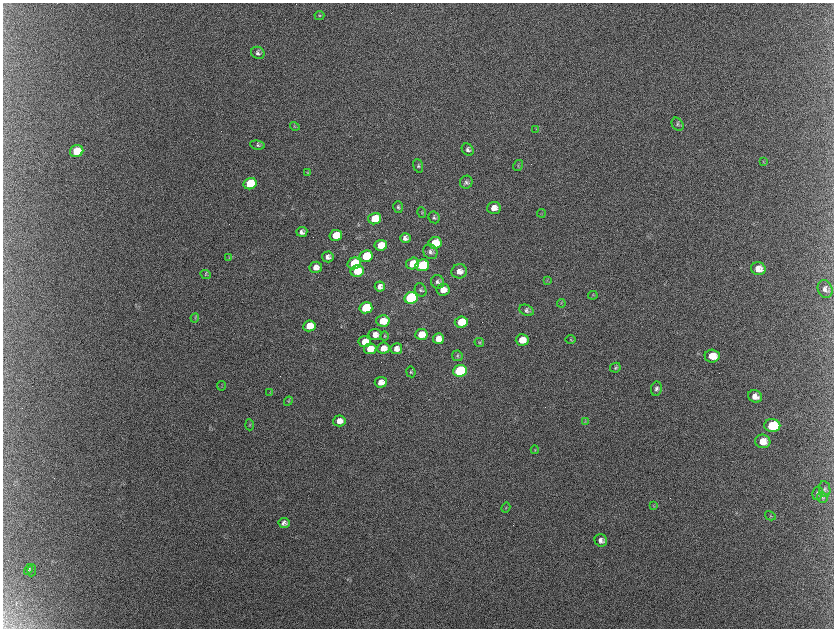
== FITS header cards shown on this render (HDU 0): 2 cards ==
NAXIS1  =                 1663 / length of data axis 1
NAXIS2  =                 1252 / length of data axis 2

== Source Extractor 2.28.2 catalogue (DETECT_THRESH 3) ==
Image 1663 x 1252 px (HDU 0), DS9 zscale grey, zoomed out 1/2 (1 PNG px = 2 x 2 image px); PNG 836 x 630 px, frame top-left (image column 2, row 1251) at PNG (3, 3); each listed source drawn as its Kron ellipse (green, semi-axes under 4 px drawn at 4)
Background 2140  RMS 32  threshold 94.5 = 3 sigma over >= 5 px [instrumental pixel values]
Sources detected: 101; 11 cannot appear on this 1/2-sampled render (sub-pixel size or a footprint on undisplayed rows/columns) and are neither listed nor drawn; the other 90 listed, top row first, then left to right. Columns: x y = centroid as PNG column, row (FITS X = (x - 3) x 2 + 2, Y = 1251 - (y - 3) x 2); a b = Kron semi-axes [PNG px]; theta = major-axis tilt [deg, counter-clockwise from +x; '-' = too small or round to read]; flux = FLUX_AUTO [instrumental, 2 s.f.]
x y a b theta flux
319 15 5 4 - 9.3e+03
258 53 7 6 - 1.9e+04
678 124 7 5 -55 1.4e+04
295 126 5 3 - 5.5e+03
536 129 3 2 - 3.8e+03
257 145 7 4 -11 1.2e+04
468 150 7 5 -50 2.2e+04
77 151 7 6 - 1.9e+05
764 161 4 3 - 5.9e+03
518 165 6 4 60 1.0e+04
418 166 7 4 -72 1.2e+04
307 172 4 3 - 5.7e+03
466 182 6 6 - 1.8e+04
250 184 6 5 - 2.6e+05
398 207 6 4 -72 1.3e+04
494 208 7 6 - 5.8e+04
422 212 5 3 - 7.0e+03
541 213 4 2 - 4.8e+03
434 217 6 5 - 1.5e+04
375 219 6 5 - 2.2e+05
302 232 5 5 - 2.3e+04
336 235 6 5 - 1.5e+05
405 238 5 5 - 2.7e+04
435 243 6 5 - 1.9e+05
381 245 6 5 - 1.2e+05
430 252 8 7 - 2.4e+04
366 256 6 5 - 3.2e+05
328 257 6 5 - 3.1e+04
229 258 3 2 - 4.1e+03
354 263 7 6 - 3.0e+05
413 263 6 6 - 1.2e+05
422 265 7 6 - 5.0e+05
316 267 6 5 - 4.5e+04
758 269 7 6 - 7.7e+04
357 271 6 6 - 1.9e+05
459 271 8 7 - 5.0e+04
206 274 5 4 - 8.6e+03
547 281 3 2 - 4.3e+03
438 282 7 6 - 2.1e+04
380 287 5 5 - 3.1e+04
825 289 9 7 -69 3.0e+04
421 290 7 5 -62 1.4e+04
443 290 6 5 - 6.8e+04
593 295 5 2 - 5.1e+03
411 298 7 6 - 1.5e+06
561 303 4 2 - 5.2e+03
366 308 6 5 - 3.7e+05
526 310 7 5 -26 1.8e+04
195 318 4 4 - 8.4e+03
383 321 6 5 - 1.5e+05
461 322 6 5 - 1.9e+05
309 326 6 5 - 1.5e+05
421 334 6 5 - 1.2e+05
375 335 6 5 - 4.6e+04
384 336 5 4 - 7.0e+03
438 339 5 5 - 5.7e+04
571 339 5 3 - 7.5e+03
522 340 6 5 - 9.1e+04
365 342 6 5 - 1.2e+05
479 342 5 4 - 7.9e+03
383 348 6 5 - 6.0e+04
370 349 6 5 - 1.2e+05
396 349 6 5 - 3.8e+04
457 356 5 5 - 1.1e+04
712 356 7 6 - 1.2e+05
615 368 5 5 - 1.0e+04
460 371 7 6 - 1.2e+06
411 372 5 4 - 8.8e+03
381 382 6 5 - 5.3e+04
221 386 4 3 - 5.8e+03
656 389 7 5 82 2.0e+04
270 392 4 3 - 4.8e+03
755 396 7 6 - 5.4e+04
288 401 5 3 - 6.3e+03
339 421 6 5 - 6.1e+04
585 421 4 3 - 5.4e+03
250 425 5 3 - 6.5e+03
772 426 8 6 -2 3.3e+05
763 441 8 7 - 7.6e+04
535 450 4 3 - 6.1e+03
825 489 8 5 -82 2.0e+04
818 493 7 5 80 1.6e+04
822 497 6 5 - 1.3e+04
653 506 4 3 - 5.4e+03
506 508 5 3 - 6.6e+03
770 516 6 4 -31 8.2e+03
284 523 5 5 - 2.1e+04
601 540 6 6 - 3.3e+04
29 569 6 4 59 1.3e+04
32 570 6 3 83 5.7e+03
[11 sub-pixel or undisplayed-footprint detections neither listed nor drawn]